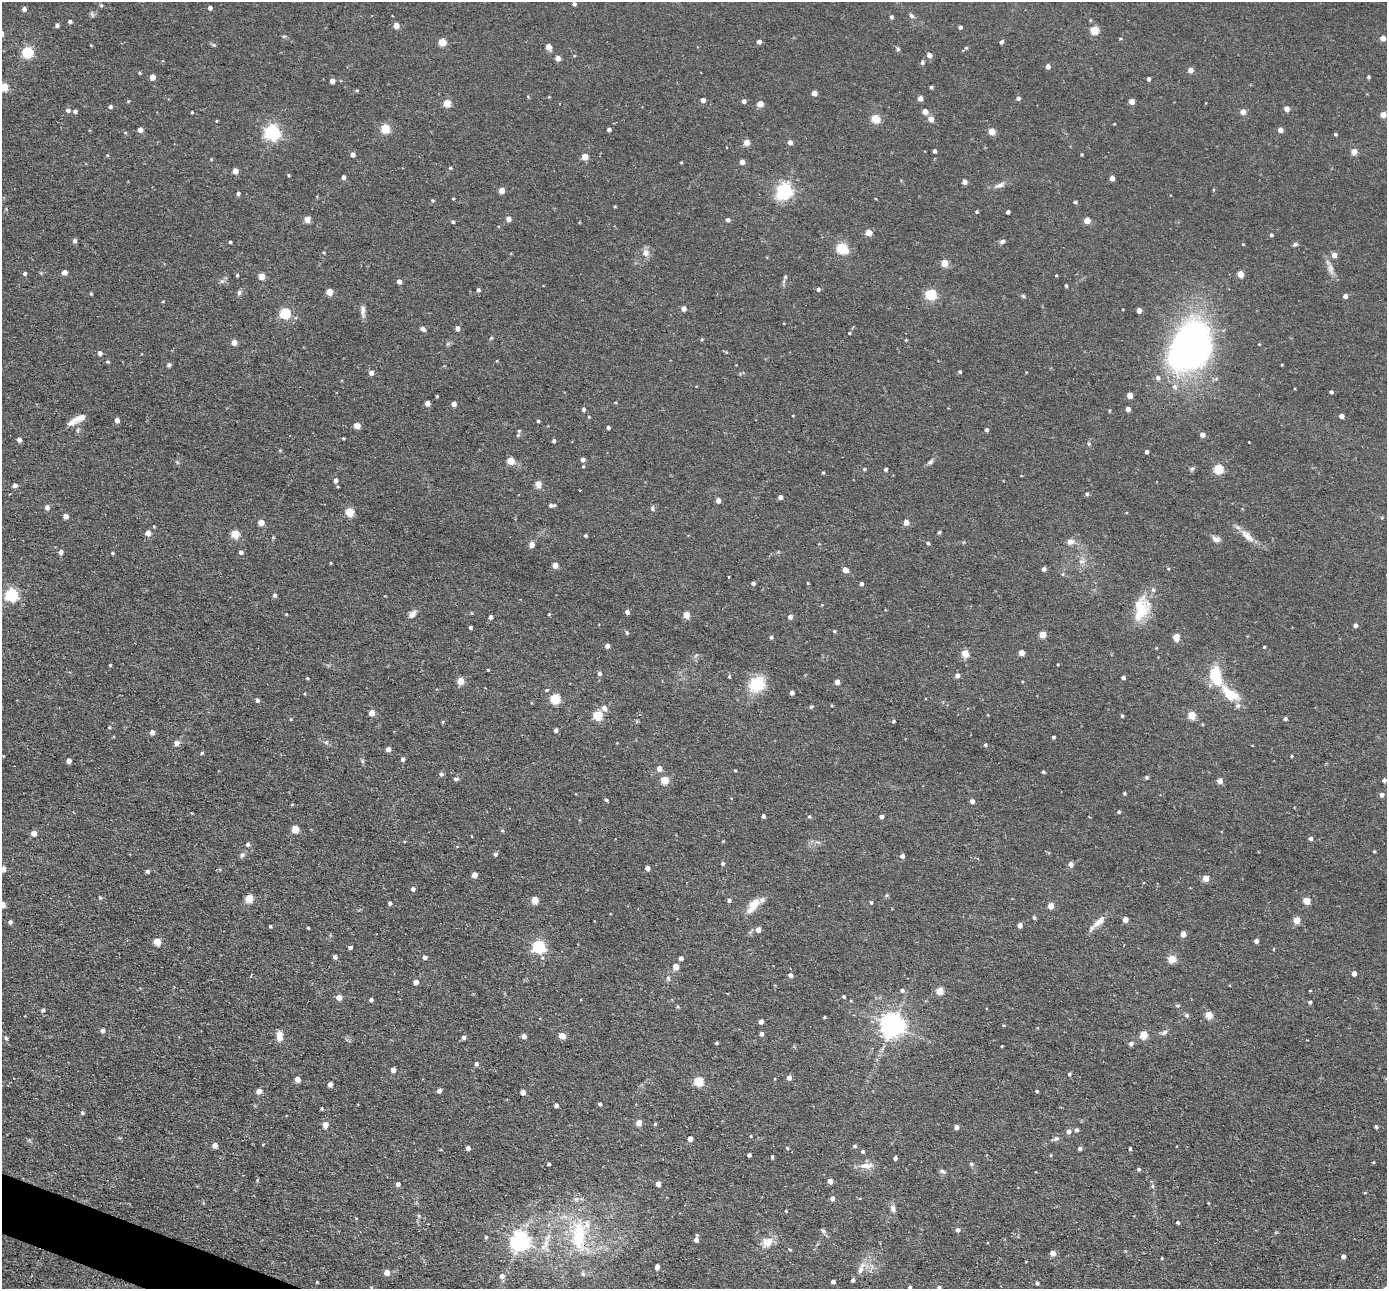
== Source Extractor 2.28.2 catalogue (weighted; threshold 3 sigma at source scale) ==
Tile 7 of 4 x 4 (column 3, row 2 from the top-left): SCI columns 2773-4157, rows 2712-3998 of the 5543 x 5555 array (HDU 1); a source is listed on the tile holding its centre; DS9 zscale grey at full resolution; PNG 1389 x 1291 px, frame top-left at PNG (2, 2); no overlay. Shown black and unused: <1% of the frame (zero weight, under 2 of 3 exposures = <1% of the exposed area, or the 3 px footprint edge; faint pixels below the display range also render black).
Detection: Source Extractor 2.28.2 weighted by HDU 2 'WHT'; one run over the whole footprint, this tile lists its part. Background 0.0581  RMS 0.0075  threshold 0.0338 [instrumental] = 3 sigma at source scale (4.5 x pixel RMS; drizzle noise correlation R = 1.50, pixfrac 1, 0.05/0.05 arcsec/px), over >= 5 px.
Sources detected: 461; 1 cosmic-ray / hot-pixel residue — not listed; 7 inside a brighter listed object's ellipse — not listed separately; the other 453 listed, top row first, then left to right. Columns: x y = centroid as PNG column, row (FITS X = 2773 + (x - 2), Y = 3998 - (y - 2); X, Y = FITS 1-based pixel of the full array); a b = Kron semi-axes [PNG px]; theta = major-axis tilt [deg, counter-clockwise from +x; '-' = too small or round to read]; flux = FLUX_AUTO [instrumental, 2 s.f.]
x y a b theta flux
574 4 4 3 - 1.8
101 5 5 4 - 1.1
210 8 4 4 - 2.9
24 9 4 4 - 2.8
92 15 9 4 -64 1.2
911 16 8 6 -45 1.7
891 17 4 4 - 1.4
70 22 4 4 - 1.8
57 25 4 4 - 2.3
396 25 4 4 - 8.2
960 27 4 4 - 2
1094 30 5 5 - 31
1383 38 4 4 - 7.9
1120 39 4 3 - 0.6
442 42 5 5 - 20
759 42 4 4 - 3.2
1001 42 4 4 - 2
91 45 3 2 - 0.66
214 45 6 4 -43 1.1
548 47 5 4 - 8.6
966 48 5 4 - 1
898 49 5 4 - 1.4
27 52 5 5 - 70
929 55 5 4 - 4.6
558 58 4 4 - 6.5
922 62 6 4 87 1.4
1048 66 4 4 - 3.7
1190 70 4 4 - 6.7
140 73 4 4 - 0.83
152 77 4 4 - 7
1368 77 4 3 - 1
1148 79 4 3 - 2
332 81 4 4 - 4.2
4 87 5 5 - 26
931 87 4 3 - 1.3
357 90 4 4 - 0.89
814 93 4 4 - 6.6
920 98 4 4 - 5.5
1018 98 4 4 - 2.1
703 100 4 4 - 4.6
744 101 4 4 - 2.9
1132 101 4 4 - 7.5
447 103 5 5 - 20
760 104 4 4 - 11
110 107 4 4 - 1.6
1286 109 4 4 - 6.2
68 110 5 5 - 2.3
75 111 4 4 - 2.1
925 111 4 4 - 7.2
192 112 3 3 - 0.76
1243 112 4 4 - 7.6
1383 114 4 4 - 9.1
875 119 5 5 - 32
931 119 5 4 - 7
216 121 4 3 - 0.59
1114 124 3 2 - 0.6
385 128 5 5 - 33
140 130 4 4 - 4.6
609 130 4 3 - 2.6
1280 130 4 4 - 5.4
272 132 6 6 - 210
992 132 5 4 - 15
1335 134 4 3 - 1
746 142 5 4 - 8
790 142 4 4 - 3.8
934 151 3 3 - 1.9
1354 151 4 4 - 10
1082 154 3 3 - 0.86
107 155 5 3 - 0.67
353 155 5 4 - 3.7
585 156 5 4 - 13
211 159 4 4 - 0.63
681 162 4 3 - 0.63
742 162 4 4 - 6.2
450 168 4 4 - 0.75
235 171 4 4 - 7.8
289 175 4 3 - 0.74
343 177 4 4 - 3
1112 178 4 4 - 4.6
964 182 4 4 - 4.6
1000 185 15 6 21 4.2
501 190 4 4 - 9.5
784 190 6 6 - 210
238 193 5 4 - 1.5
453 199 3 3 - 0.79
432 200 5 5 - 1.1
1075 202 4 3 - 1.4
615 206 4 3 - 0.73
977 212 4 4 - 1
1008 212 4 3 - 2
307 219 4 4 - 9.8
508 219 4 4 - 5.5
728 220 4 4 - 2.2
1087 220 4 4 - 12
453 222 4 4 - 1.3
868 232 5 4 - 12
1271 235 4 4 - 1.3
75 241 5 5 - 2.2
230 242 3 3 - 1.1
1002 242 8 5 31 1.7
1295 244 6 5 - 1.6
842 248 6 5 - 69
324 252 3 3 - 0.75
645 253 7 7 - 5.5
1334 255 4 4 - 6.6
944 263 5 4 - 17
1331 269 16 7 -73 5
64 272 4 4 - 5.1
25 273 4 4 - 1.7
1240 274 4 4 - 13
237 275 4 3 - 1
1056 275 4 3 - 0.59
262 276 5 4 - 14
222 281 6 5 - 1.7
784 281 6 4 71 1.4
399 282 5 4 - 3.4
1066 286 3 3 - 1.2
818 289 5 4 - 1.8
478 290 4 4 - 1.6
239 292 7 6 - 1.9
329 292 5 4 - 14
91 293 4 3 - 0.9
931 294 5 5 - 60
1023 296 6 4 -45 1.1
1345 296 4 4 - 3.7
163 301 4 3 - 0.67
683 308 4 4 - 4.5
1139 310 4 4 - 4.9
363 311 16 5 -87 3.8
285 313 5 5 - 63
457 328 5 4 - 3.1
423 329 7 5 -37 2
849 333 3 3 - 0.83
491 338 5 4 - 0.82
702 339 5 3 - 0.72
906 340 4 4 - 0.66
234 342 5 5 - 5.9
1259 344 3 3 - 0.52
1190 346 55 39 58 290
726 352 5 4 - 0.78
100 353 5 5 - 2.9
107 362 5 4 - 1.1
169 365 5 4 - 1.7
1282 365 3 2 - 0.67
960 372 4 3 - 1.2
371 373 4 4 - 4.2
1331 392 4 3 - 2
1129 395 4 4 - 9.1
437 396 3 3 - 0.72
427 403 4 4 - 5.3
454 404 4 4 - 5.3
583 409 4 4 - 1.6
1128 409 4 4 - 4.5
1109 411 4 3 - 0.8
793 415 3 2 - 0.51
1341 416 4 4 - 4.6
589 417 4 3 - 0.74
79 418 19 8 25 6.8
117 420 4 4 - 4.9
538 421 4 3 - 1.1
357 426 5 4 - 9.1
608 427 4 3 - 1.7
78 430 6 4 72 1.2
986 430 5 4 - 1.4
519 431 4 4 - 0.99
518 435 5 4 - 0.95
1202 435 4 4 - 4.9
343 438 4 3 - 0.7
19 440 4 4 - 3.3
554 441 4 4 - 1.5
572 442 3 2 - 0.49
1089 444 6 3 -71 0.95
1146 452 3 3 - 1.9
583 460 4 4 - 3
510 461 5 5 - 15
930 462 8 5 33 2
583 466 4 3 - 0.79
864 469 4 4 - 0.85
885 469 4 4 - 1.4
1192 469 6 5 - 1.4
1218 469 5 5 - 42
823 472 5 3 - 0.73
335 480 5 5 - 3.1
538 484 5 4 - 12
15 485 5 4 - 2.8
338 487 5 3 - 0.67
1087 494 4 4 - 1.3
780 497 4 4 - 3.5
718 501 5 4 - 4.1
552 505 8 4 4 2
47 507 5 5 - 3.2
652 508 6 5 - 1.7
349 512 5 5 - 35
66 516 4 4 - 6
261 522 5 4 - 8.3
906 522 4 4 - 6.5
939 532 5 4 - 1.2
148 533 5 5 - 6.5
235 534 5 5 - 27
585 536 3 3 - 1.2
1247 536 25 9 -42 8.4
1216 539 11 7 -16 3.4
1070 542 10 8 17 3.6
928 543 4 4 - 1.2
532 545 5 5 - 5
61 552 5 4 - 3
241 552 4 4 - 2.6
112 553 4 3 - 0.96
1081 561 9 4 0 2
331 563 5 3 - 0.56
555 565 4 4 - 7.9
1044 569 4 4 - 2.9
845 570 6 5 - 4.3
729 577 3 2 - 0.85
753 583 4 3 - 1.8
808 583 3 3 - 0.63
861 584 4 3 - 2.5
11 595 6 6 - 120
275 595 5 4 - 2
1141 609 30 17 76 27
627 612 4 4 - 2.9
286 614 4 3 - 0.63
412 614 10 6 43 4.1
549 614 4 3 - 0.75
686 615 5 4 - 13
491 617 4 4 - 2
790 617 4 4 - 3.6
1355 625 4 4 - 2.9
470 627 4 3 - 1.4
834 631 4 3 - 1
627 633 5 4 - 1.4
1042 634 4 4 - 13
771 637 4 4 - 1.3
1176 637 10 8 -85 4
607 646 4 4 - 3.4
1264 647 3 3 - 0.79
1021 652 4 4 - 8.3
965 653 5 4 - 19
696 655 6 4 53 1.2
1058 664 3 2 - 0.61
110 665 4 3 - 0.72
488 670 4 3 - 0.53
599 673 6 6 - 1.6
957 675 5 4 - 3.2
1215 676 20 11 -75 27
729 677 4 4 - 0.88
1123 677 4 3 - 1.9
307 678 4 3 - 0.76
460 681 5 4 - 15
837 682 4 4 - 6.1
757 685 16 13 33 32
547 690 5 4 - 0.96
792 693 4 4 - 2.5
1230 693 29 13 -36 21
555 699 5 5 - 49
257 700 4 4 - 2.4
811 707 5 5 - 0.95
604 708 5 5 - 5.6
372 713 4 4 - 8.5
597 715 5 5 - 39
1191 715 5 4 - 25
1122 716 4 3 - 1.3
291 719 4 4 - 0.72
1285 719 4 3 - 2
893 721 4 3 - 1.3
443 722 3 3 - 1.2
109 727 4 4 - 0.84
556 730 4 4 - 2.6
152 732 4 4 - 3.9
1053 737 3 3 - 1.4
326 742 6 5 - 1.4
177 743 7 7 - 2.9
985 745 4 4 - 1.3
388 749 4 4 - 5.1
202 753 4 4 - 1
3 756 3 2 - 0.53
1292 756 3 3 - 0.74
403 759 4 4 - 2.4
69 761 4 4 - 4.3
362 761 7 4 -89 1.2
659 769 5 4 - 5
735 770 3 3 - 0.8
1043 772 3 3 - 1.3
441 774 5 4 - 1.9
1146 777 5 5 - 1.2
456 779 6 5 - 1.8
664 780 5 5 - 23
1384 780 4 4 - 2.1
1220 781 4 4 - 7.1
1124 793 3 3 - 1.2
1382 795 5 4 - 2.9
606 800 4 3 - 1.3
972 801 4 4 - 3.2
1119 812 4 4 - 1.1
763 816 4 4 - 2.4
809 816 5 5 - 1.2
881 816 4 4 - 3.3
295 829 5 5 - 19
502 830 5 3 - 0.78
34 833 5 5 - 5.5
1311 838 5 4 - 2.7
723 841 4 3 - 0.64
248 844 5 4 - 1.8
1374 851 3 3 - 0.8
495 854 4 4 - 1.6
242 855 7 7 - 2.1
902 856 4 4 - 3.7
723 863 4 4 - 1.6
1070 864 5 5 - 4.8
647 868 4 4 - 4.3
3 869 5 5 - 5.2
147 871 4 3 - 2.2
474 875 4 4 - 6.7
1205 878 4 4 - 13
413 889 4 4 - 2.5
886 895 5 4 - 0.98
100 898 4 4 - 0.81
249 899 5 5 - 23
535 900 5 4 - 16
729 900 4 4 - 1.8
1307 901 5 5 - 13
871 902 5 4 - 1.3
390 903 4 4 - 1.8
2 904 5 5 - 12
753 905 22 9 54 12
1051 906 4 4 - 8.6
1034 917 5 3 - 1.1
1125 919 4 4 - 7.9
1297 920 4 4 - 13
10 922 5 4 - 2.1
1099 922 22 8 42 7.1
1020 925 4 4 - 5.1
270 926 4 3 - 0.96
308 928 3 2 - 0.8
758 930 5 4 - 5
1183 934 4 4 - 7.4
1256 941 4 4 - 3.1
157 942 5 5 - 17
538 946 6 5 - 120
350 947 4 4 - 1.8
1273 949 4 3 - 0.62
335 957 4 4 - 2.6
425 957 4 4 - 2.6
681 958 4 4 - 2.9
1172 959 5 5 - 23
676 967 5 4 - 10
1354 973 4 4 - 4.5
790 975 5 4 - 3.2
668 978 6 5 - 1.4
416 982 4 4 - 6
902 990 6 5 - 2
940 991 5 5 - 20
1310 991 4 2 - 0.6
339 997 5 4 - 7.6
844 997 4 3 - 1.2
371 1000 4 4 - 1.8
851 1001 5 3 - 0.58
1310 1002 4 4 - 1.5
1177 1005 5 5 - 1.3
678 1007 5 3 - 0.85
43 1010 5 4 - 1.9
1186 1015 6 6 - 1.5
1209 1015 5 4 - 22
824 1017 3 3 - 0.8
761 1022 4 4 - 4.3
892 1025 7 7 - 730
1003 1025 4 3 - 0.63
102 1030 5 4 - 2.6
1164 1032 9 6 34 2.2
761 1034 4 4 - 2.9
1144 1035 5 5 - 25
280 1036 13 8 89 5.7
524 1036 4 4 - 4.6
562 1036 5 4 - 13
463 1037 4 4 - 2.4
6 1038 5 4 - 1.4
716 1043 4 3 - 1
1131 1043 5 4 - 2.4
1002 1046 3 2 - 0.65
476 1064 5 4 - 1.8
393 1070 4 4 - 4.8
1069 1074 4 4 - 1.3
789 1078 4 4 - 4.7
297 1079 4 4 - 8.7
698 1081 5 5 - 42
330 1084 4 4 - 4.1
259 1091 5 4 - 6.3
439 1091 4 4 - 2.8
1037 1091 4 3 - 0.88
523 1092 4 4 - 6.1
600 1104 4 3 - 1.5
556 1105 4 4 - 2.7
322 1108 3 3 - 0.96
82 1113 4 4 - 1.3
639 1123 4 4 - 9.8
655 1124 4 4 - 0.96
325 1125 5 4 - 8.3
956 1127 4 4 - 4.3
1376 1127 3 3 - 1.4
1077 1130 6 4 -1 1.3
1068 1131 5 5 - 3.7
751 1136 4 3 - 0.84
690 1139 4 4 - 5.6
1056 1139 8 6 24 1.9
263 1144 4 2 - 0.48
215 1145 4 4 - 6
855 1146 5 4 - 1.5
468 1148 4 4 - 2.9
787 1148 4 3 - 0.92
1130 1148 3 3 - 1.2
1080 1149 4 4 - 1.9
863 1151 4 4 - 1.3
749 1155 4 4 - 2.2
1051 1155 5 3 - 0.68
772 1157 4 3 - 1.2
895 1158 4 4 - 2.3
1373 1162 4 4 - 0.69
549 1164 3 3 - 1.4
971 1164 5 5 - 1.3
866 1166 18 8 2 7.1
1138 1169 4 4 - 1.3
942 1171 8 5 -22 1.9
830 1181 4 4 - 5.5
398 1184 4 4 - 2.5
658 1184 4 4 - 5.3
1152 1186 5 5 - 1.3
832 1198 4 4 - 3.8
893 1208 10 6 -76 3.1
786 1211 3 2 - 0.61
419 1216 6 3 -71 0.95
1178 1222 4 4 - 1.6
957 1230 5 4 - 2.4
823 1231 9 4 -45 1.5
579 1236 51 22 89 55
486 1237 4 4 - 1.2
696 1239 6 4 81 4.1
520 1241 7 7 - 370
767 1242 17 13 34 8.7
545 1244 17 7 73 7.7
790 1249 4 3 - 0.82
1052 1253 4 4 - 7.7
1343 1256 4 4 - 3.6
1162 1258 3 3 - 0.7
657 1267 4 4 - 5.2
861 1269 14 7 71 4.8
387 1273 4 4 - 7.4
502 1276 5 5 - 3.5
853 1280 4 3 - 1.9
833 1281 4 3 - 2.6
1037 1283 4 4 - 1.4
910 1287 4 3 - 1.5
939 1287 4 4 - 1.7
1385 1288 5 3 - 0.64
Overlapping masked pixels (flux is a lower limit): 1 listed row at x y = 579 1236
Isophote crosses this tile's border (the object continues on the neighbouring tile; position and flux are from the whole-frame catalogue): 5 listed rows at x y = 4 87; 3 869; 2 904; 910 1287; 939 1287